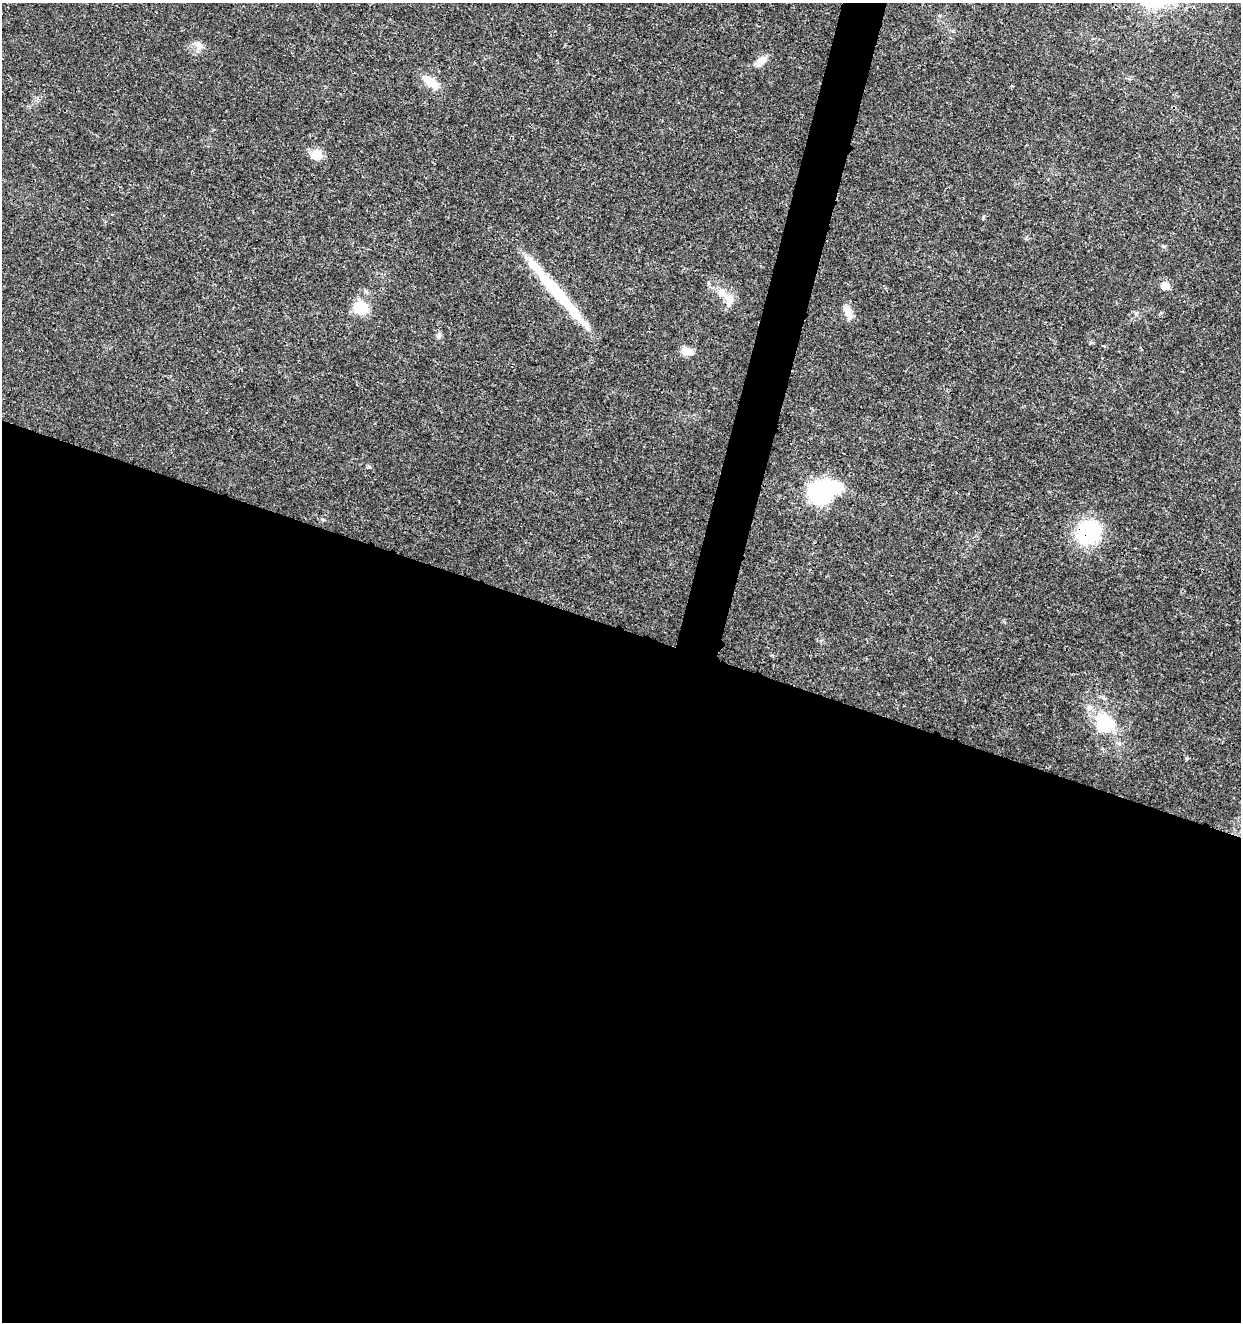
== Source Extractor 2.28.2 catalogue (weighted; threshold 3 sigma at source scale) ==
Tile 14 of 4 x 4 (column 2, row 4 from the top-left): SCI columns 1524-2762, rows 5-1324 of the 5462 x 5297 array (HDU 1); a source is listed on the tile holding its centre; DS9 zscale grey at full resolution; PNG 1243 x 1324 px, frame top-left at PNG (2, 3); no overlay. Shown black and unused: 54% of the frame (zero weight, under 3 of 4 exposures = <1% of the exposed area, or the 3 px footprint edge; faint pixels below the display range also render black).
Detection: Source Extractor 2.28.2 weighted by HDU 2 'WHT'; one run over the whole footprint, this tile lists its part. Background 0.0181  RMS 0.002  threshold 0.00906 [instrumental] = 3 sigma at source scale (4.5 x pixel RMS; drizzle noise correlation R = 1.50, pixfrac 1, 0.0396/0.0396 arcsec/px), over >= 5 px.
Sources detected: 20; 2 inside a brighter object's white glare — not listed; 4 inside a brighter listed object's ellipse — not listed separately; the other 14 listed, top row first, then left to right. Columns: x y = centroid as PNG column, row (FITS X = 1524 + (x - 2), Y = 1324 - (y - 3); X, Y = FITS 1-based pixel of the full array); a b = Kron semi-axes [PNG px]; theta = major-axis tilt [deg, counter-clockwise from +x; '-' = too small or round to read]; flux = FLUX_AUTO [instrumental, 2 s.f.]
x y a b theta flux
199 44 14 7 -30 1
761 61 18 9 46 1.8
431 82 18 11 -35 3.2
316 155 14 13 - 2.2
1165 286 7 6 - 2.6
555 290 78 13 -48 12
730 300 19 11 89 2.1
361 308 17 16 - 4.6
848 313 16 10 -67 1.8
439 336 8 6 50 0.51
687 351 14 10 -19 1.7
819 494 21 20 - 20
1088 532 23 21 30 17
1104 723 34 28 -71 9.8
Overlapping masked pixels (flux is a lower limit): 2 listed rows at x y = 555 290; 1088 532
Unlisted compact peaks at least as high as the median listed source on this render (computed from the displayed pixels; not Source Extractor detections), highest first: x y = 323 520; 369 467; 1163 246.